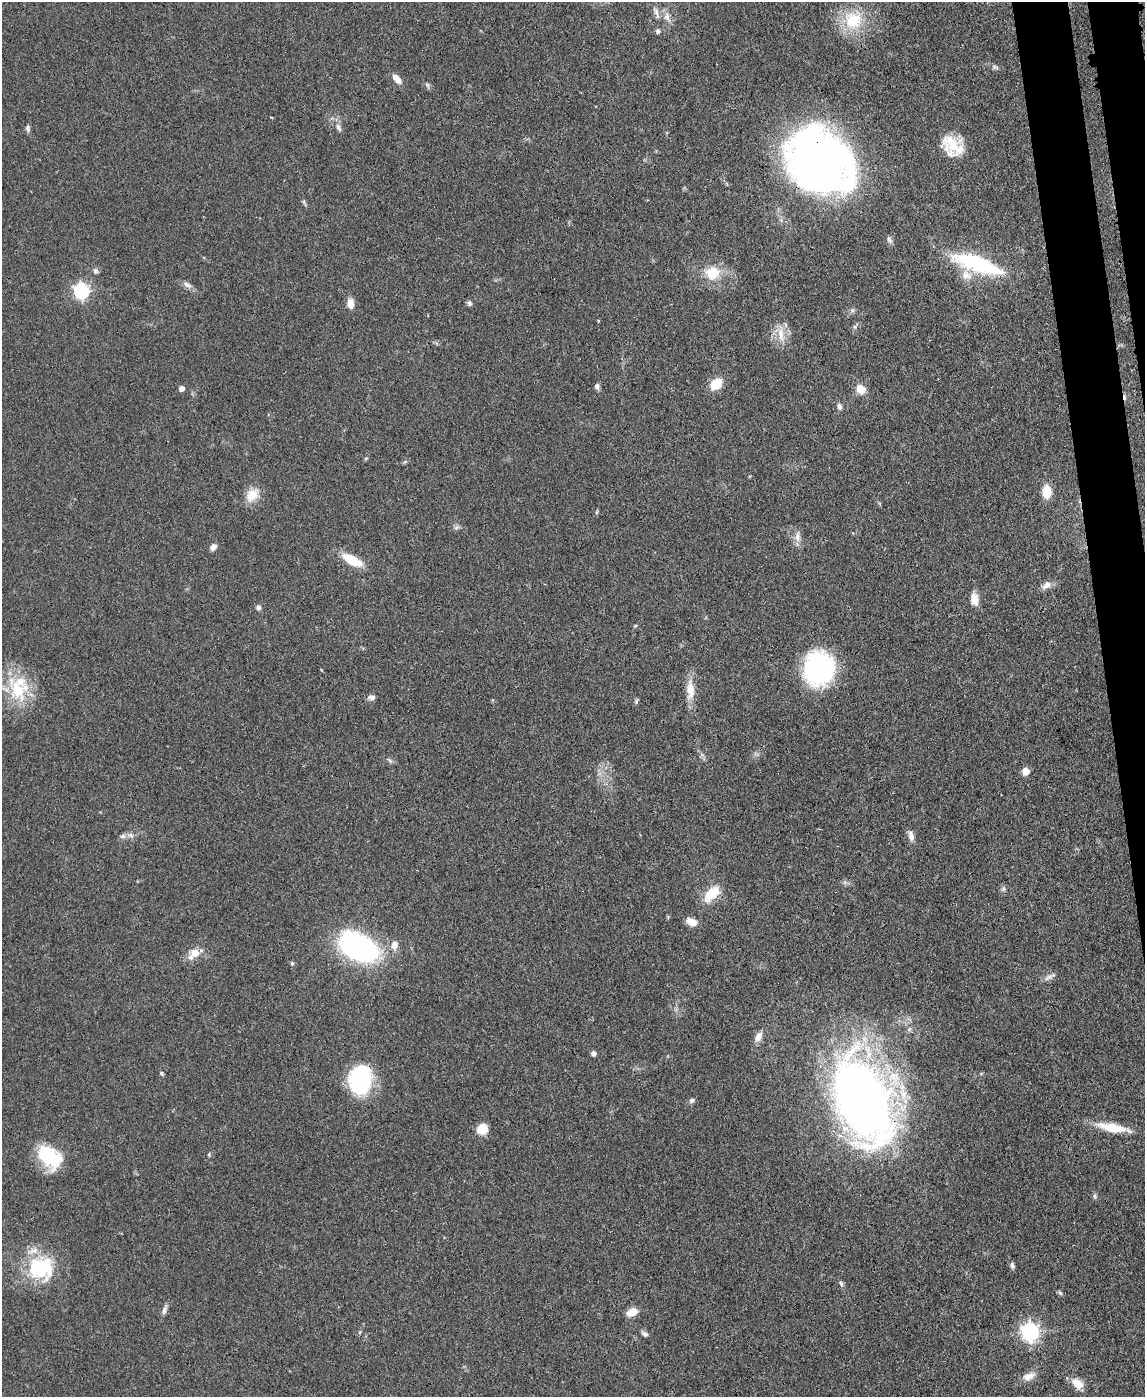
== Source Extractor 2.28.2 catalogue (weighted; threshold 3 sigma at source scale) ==
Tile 6 of 4 x 3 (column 2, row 2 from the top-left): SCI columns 1213-2355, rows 1597-2991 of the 4717 x 4694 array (HDU 1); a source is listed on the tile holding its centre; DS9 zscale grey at full resolution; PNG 1147 x 1399 px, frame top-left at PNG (2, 2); no overlay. Shown black and unused: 3% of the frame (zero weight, under 3 of 4 exposures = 9% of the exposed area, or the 3 px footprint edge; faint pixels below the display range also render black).
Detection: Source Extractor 2.28.2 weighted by HDU 2 'WHT'; one run over the whole footprint, this tile lists its part. Background 0.081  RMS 0.0043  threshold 0.0196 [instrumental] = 3 sigma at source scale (4.5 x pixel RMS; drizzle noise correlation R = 1.50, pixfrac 1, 0.05/0.05 arcsec/px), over >= 5 px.
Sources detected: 80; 1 cosmic-ray / hot-pixel residue — not listed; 4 inside a brighter listed object's ellipse — not listed separately; the other 75 listed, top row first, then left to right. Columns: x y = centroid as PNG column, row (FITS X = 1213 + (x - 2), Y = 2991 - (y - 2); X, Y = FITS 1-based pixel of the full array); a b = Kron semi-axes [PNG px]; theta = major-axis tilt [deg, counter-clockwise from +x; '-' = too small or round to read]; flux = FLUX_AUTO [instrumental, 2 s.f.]
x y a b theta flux
657 12 12 7 -70 2.1
667 17 10 7 -65 2.5
853 20 25 24 - 18
658 31 5 5 - 1.3
995 67 9 5 -27 1.1
397 79 13 7 -50 3.4
427 85 8 5 -61 0.92
28 128 8 6 -80 1.2
338 128 11 6 -62 1.7
952 145 30 19 -37 13
820 161 59 47 -46 300
304 202 7 4 -72 0.73
889 240 9 6 -53 1.3
977 264 60 16 -19 42
95 271 7 6 - 1.2
712 273 21 17 9 11
187 285 15 6 -29 2.1
81 291 6 6 - 110
469 303 7 6 - 1.2
350 304 11 7 -81 4
598 321 5 3 - 0.34
781 334 22 8 -85 5.3
716 384 12 9 41 9.2
597 387 7 6 - 1.2
181 388 4 4 - 2.9
861 389 9 8 - 6.1
839 407 7 6 - 1.3
366 458 6 3 19 0.49
405 462 6 4 3 0.62
1047 492 12 9 -89 8.4
252 495 18 14 50 6.8
456 528 8 4 19 0.92
797 537 16 7 86 2.8
213 547 8 6 54 2
352 560 21 9 -27 12
1046 585 13 8 36 2.9
974 599 16 10 -82 4.3
258 607 6 6 - 1.3
818 669 24 22 83 87
18 690 30 19 -64 21
690 690 26 11 -87 7
372 697 10 6 -4 1.5
636 701 8 4 82 0.72
390 761 8 4 -57 0.83
1025 771 5 5 - 8.1
123 836 8 6 0 1.4
911 836 13 7 -78 2.5
1003 889 6 6 - 0.91
712 894 22 12 43 10
692 922 10 7 -22 4.8
394 945 11 8 88 3.4
359 947 35 22 -26 100
194 953 8 7 - 5.9
1048 977 14 6 30 2
758 1037 12 8 64 3.1
593 1053 5 4 - 2
162 1074 6 5 - 0.7
360 1080 29 21 86 42
692 1100 8 6 33 1.1
863 1101 81 45 -69 350
1113 1128 37 10 -11 12
482 1129 12 10 36 6.2
209 1154 5 4 - 0.55
49 1156 28 18 -39 25
1095 1196 7 5 -69 0.87
1012 1265 8 5 -77 1.3
40 1268 33 28 -14 31
841 1284 9 4 -66 0.99
1060 1293 8 4 -54 0.73
164 1310 15 5 72 1.7
632 1312 10 7 20 6.5
1030 1332 7 7 - 170
645 1334 10 5 -31 1.2
1028 1376 17 9 22 3.9
1077 1383 16 10 -37 4.9
Overlapping masked pixels (flux is a lower limit): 3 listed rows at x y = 820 161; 360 1080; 863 1101